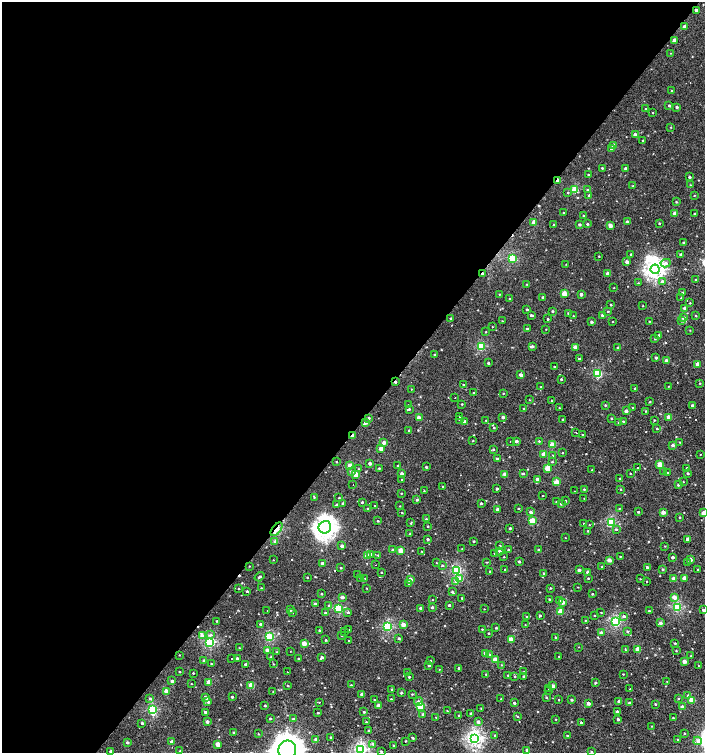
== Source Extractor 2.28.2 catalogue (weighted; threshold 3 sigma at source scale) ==
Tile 5 of 4 x 4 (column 1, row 2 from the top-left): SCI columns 206-1611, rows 3008-4508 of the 6059 x 6037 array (HDU 1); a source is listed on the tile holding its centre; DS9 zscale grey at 2 x 2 block average (1 PNG px = mean of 2 x 2 image px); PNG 707 x 755 px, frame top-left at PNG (2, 2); each listed source drawn as its Kron ellipse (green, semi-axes under 4 px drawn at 4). Shown black and unused: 56% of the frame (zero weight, under 2 of 3 exposures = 2% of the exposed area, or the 3 px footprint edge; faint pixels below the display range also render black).
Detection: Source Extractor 2.28.2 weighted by HDU 2 'WHT'; one run over the whole footprint, this tile lists its part. Background 0.00127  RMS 0.0039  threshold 0.0174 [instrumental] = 3 sigma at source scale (4.5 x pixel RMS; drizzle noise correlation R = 1.50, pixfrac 1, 0.0396/0.0396 arcsec/px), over >= 5 px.
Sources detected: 503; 1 inside a brighter object's white glare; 11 cosmic-ray / hot-pixel residue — neither listed nor drawn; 2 inside a brighter listed object's ellipse — not listed separately; the other 489 listed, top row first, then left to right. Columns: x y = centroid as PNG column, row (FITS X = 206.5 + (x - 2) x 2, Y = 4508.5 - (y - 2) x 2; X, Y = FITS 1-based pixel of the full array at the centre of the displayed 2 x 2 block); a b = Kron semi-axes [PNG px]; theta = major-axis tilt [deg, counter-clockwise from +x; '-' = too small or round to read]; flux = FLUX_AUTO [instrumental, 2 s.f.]
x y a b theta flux
696 10 2 2 - 2.6
685 27 2 2 - 6.4
674 40 2 2 - 7.3
671 53 2 2 - 0.38
671 90 2 2 - 0.59
669 105 2 2 - 0.96
677 107 3 2 - 1.5
645 109 2 2 - 0.42
653 112 2 2 - 0.45
671 127 2 2 - 0.37
635 135 2 2 - 5.5
643 140 2 2 - 0.82
613 145 3 3 - 4.4
612 149 2 2 - 5.9
602 168 2 2 - 0.85
625 168 2 2 - 1.2
589 175 2 2 - 1.4
689 177 2 2 - 1.4
558 181 2 2 - 8.6
690 185 2 2 - 0.38
633 186 2 2 - 0.59
575 190 3 3 - 29
587 190 2 2 - 1.1
568 193 2 2 - 0.84
589 195 2 2 - 1.6
694 195 2 2 - 0.44
676 202 3 2 - 0.56
563 213 2 2 - 0.44
675 213 2 2 - 5.7
694 214 2 2 - 1
584 216 2 2 - 1.2
627 222 2 2 - 3.1
534 223 3 2 - 13
659 223 2 2 - 0.71
554 224 2 2 - 1
579 224 2 2 - 1.7
587 224 2 2 - 1.3
610 226 2 2 - 6.5
683 242 2 2 - 0.65
631 254 2 2 - 0.77
681 254 2 2 - 1.7
599 256 2 2 - 0.48
512 259 3 3 - 42
627 262 2 2 - 4.6
666 263 5 4 - 2.5
566 264 2 2 - 0.29
655 269 5 4 - 240
483 274 2 2 - 3
608 274 2 2 - 5.4
695 279 2 2 - 0.52
662 281 4 3 - 1.5
638 283 3 2 - 0.53
527 284 2 2 - 0.4
614 288 2 2 - 0.36
682 292 2 2 - 1.1
564 293 3 2 - 15
499 294 2 2 - 0.41
581 294 2 2 - 2.8
543 297 2 2 - 1.9
681 298 2 2 - 0.43
509 299 3 2 - 0.56
690 303 2 2 - 0.51
611 305 2 2 - 0.96
643 306 2 2 - 0.44
685 308 3 2 - 3.2
527 310 2 2 - 1.4
552 311 2 2 - 0.85
608 311 3 2 - 0.69
568 313 2 2 - 0.74
532 315 3 2 - 1.5
603 315 2 2 - 3.2
573 316 2 2 - 0.5
696 316 2 2 - 0.49
684 318 3 3 - 4
451 319 2 2 - 1.6
548 319 2 2 - 0.72
502 321 3 2 - 0.38
613 321 2 2 - 0.4
649 321 2 2 - 0.46
682 321 3 3 - 1.3
592 322 2 2 - 2
492 327 2 2 - 0.31
527 329 2 2 - 2.5
546 329 2 2 - 0.34
690 330 2 2 - 0.35
486 332 2 2 - 0.45
659 335 2 2 - 1
655 339 3 2 - 0.56
481 346 3 3 - 45
532 346 3 2 - 2.5
575 347 2 2 - 5.9
618 348 2 2 - 2.8
435 355 2 2 - 1.7
656 358 2 2 - 2.1
579 359 2 2 - 1.1
666 361 2 2 - 5.3
488 363 2 2 - 1.6
698 364 3 2 - 8.4
555 367 2 2 - 1.1
598 374 3 3 - 47
521 375 2 2 - 3.8
561 379 2 2 - 0.89
395 382 2 2 - 1.9
700 383 2 2 - 0.52
463 385 2 2 - 0.58
668 386 2 2 - 0.34
541 387 2 2 - 0.76
635 388 2 2 - 0.77
411 389 2 2 - 0.42
473 393 2 2 - 0.52
503 393 2 2 - 0.55
455 397 2 2 - 0.83
529 400 2 2 - 0.4
551 401 2 2 - 0.5
650 402 2 2 - 0.65
462 404 2 2 - 0.55
409 405 2 2 - 0.53
605 405 3 2 - 0.68
692 406 2 2 - 3.1
559 408 2 2 - 1.2
632 408 2 2 - 0.41
409 409 3 3 - 1
524 409 2 2 - 0.96
626 411 2 2 - 4
646 411 2 2 - 0.56
460 416 2 2 - 0.58
503 417 2 2 - 3.2
669 417 3 2 - 9.7
368 418 3 2 - 1.4
419 418 3 2 - 10
611 418 2 2 - 0.75
563 419 2 2 - 0.69
459 420 3 2 - 0.42
486 420 2 2 - 0.64
654 420 2 2 - 0.61
623 421 3 2 - 0.76
464 422 2 2 - 2.9
365 423 3 2 - 3.3
619 423 2 2 - 0.7
494 427 3 2 - 0.86
657 428 2 2 - 0.73
409 431 2 2 - 1.5
576 432 2 2 - 0.47
583 435 2 2 - 1.6
352 436 2 2 - 7.6
473 440 2 2 - 0.42
510 441 2 2 - 0.72
516 441 3 2 - 2.4
539 441 3 2 - 0.66
384 442 2 2 - 4.3
680 442 2 2 - 0.47
552 445 3 2 - 14
673 445 2 2 - 3
381 448 3 2 - 8.8
493 449 3 2 - 1.2
562 453 2 2 - 0.52
544 454 3 2 - 10
700 454 2 2 - 0.3
553 455 2 2 - 0.52
497 459 3 2 - 2
336 462 2 2 - 0.59
552 462 3 2 - 0.63
370 463 2 2 - 4
660 464 3 2 - 15
398 465 2 2 - 0.96
350 466 3 2 - 15
426 467 2 2 - 0.95
379 468 2 2 - 6.4
547 468 3 3 - 15
637 468 2 2 - 1.9
687 468 2 2 - 0.78
359 469 3 2 - 0.52
592 470 2 2 - 0.38
351 471 3 3 - 0.95
664 472 2 2 - 0.76
630 473 2 2 - 0.42
668 473 2 2 - 0.78
688 473 2 2 - 1.4
356 474 3 2 - 11
402 474 2 2 - 3.9
505 474 2 2 - 6.4
523 474 3 2 - 1.4
620 478 2 2 - 0.52
537 479 3 2 - 4.7
402 480 2 2 - 0.49
556 482 3 2 - 12
683 482 2 2 - 0.41
353 485 2 2 - 0.6
678 485 2 2 - 1.1
443 486 2 2 - 0.44
497 489 2 2 - 1.7
584 489 3 2 - 0.62
621 489 2 2 - 0.6
424 491 2 2 - 0.44
574 491 2 2 - 1.1
401 493 2 2 - 0.57
543 495 3 2 - 0.35
314 497 3 2 - 0.51
339 498 2 2 - 0.51
584 498 2 2 - 0.32
417 500 3 2 - 1.6
556 501 2 2 - 0.32
565 501 2 2 - 0.64
362 502 2 2 - 0.72
481 503 2 2 - 1.3
343 504 2 2 - 2.4
561 504 2 2 - 0.92
336 505 2 2 - 1.6
375 506 2 2 - 2.8
400 506 2 2 - 0.41
518 508 2 2 - 0.52
619 508 2 2 - 0.39
368 509 2 2 - 0.45
497 509 2 2 - 3.8
531 512 3 2 - 2.3
638 512 2 2 - 1.2
663 512 2 2 - 6.1
402 513 2 2 - 0.46
703 513 2 2 - 5.3
680 517 2 2 - 0.65
426 519 3 2 - 0.63
378 521 2 2 - 0.58
532 521 3 3 - 27
611 522 3 3 - 53
411 523 2 2 - 3.5
584 524 2 2 - 0.64
589 525 2 2 - 0.33
428 526 2 2 - 0.71
325 527 6 6 - 430
510 528 3 2 - 0.94
277 529 8 3 52 6.4
616 529 3 3 - 0.9
588 531 2 2 - 0.51
410 534 2 2 - 0.84
565 538 2 2 - 0.35
428 539 3 2 - 1.3
688 539 2 2 - 6.4
474 541 2 2 - 0.76
275 542 3 3 - 2.5
342 546 2 2 - 3.9
499 546 3 2 - 0.63
665 546 3 2 - 0.41
462 549 2 2 - 0.38
393 550 3 2 - 1.9
508 550 2 2 - 0.93
539 550 2 2 - 1.9
401 551 3 2 - 16
421 551 3 2 - 0.39
500 551 2 2 - 2.3
495 553 2 2 - 0.71
371 554 3 3 - 0.93
378 555 2 2 - 0.65
367 556 3 2 - 15
620 556 3 2 - 0.52
504 557 2 2 - 0.47
673 557 2 2 - 2.5
273 560 2 2 - 0.34
609 560 3 2 - 7.4
690 560 3 2 - 4.3
519 561 2 2 - 1.3
487 562 2 2 - 0.41
687 562 2 2 - 0.89
322 563 2 2 - 2.3
436 563 2 2 - 0.36
376 565 2 2 - 0.32
442 565 3 2 - 0.93
249 566 2 2 - 0.38
602 567 2 2 - 0.61
647 567 3 2 - 1.5
341 568 2 2 - 0.8
663 569 2 2 - 1.3
505 570 2 2 - 0.93
579 570 2 2 - 3.2
698 570 3 2 - 0.38
457 571 3 3 - 64
490 571 2 2 - 0.92
382 572 2 2 - 0.57
588 572 2 2 - 3.1
544 573 2 2 - 0.65
357 574 2 2 - 0.31
259 577 5 2 - 1.2
307 577 2 2 - 0.57
361 578 3 2 - 0.67
365 578 2 2 - 0.35
588 578 2 2 - 0.62
674 578 2 2 - 5.2
684 578 2 2 - 7.6
460 579 3 2 - 13
640 579 2 2 - 0.35
410 580 3 2 - 5.3
456 581 3 3 - 2.4
647 581 2 2 - 0.42
409 583 3 3 - 1.5
578 587 2 2 - 0.32
261 588 2 2 - 0.35
367 588 2 2 - 0.43
550 588 2 2 - 0.66
239 589 3 2 - 0.52
247 591 3 2 - 0.94
452 592 3 2 - 0.89
321 594 2 2 - 0.72
592 594 2 2 - 0.98
342 597 3 2 - 2.8
674 597 3 3 - 5.1
462 598 2 2 - 0.55
549 599 2 2 - 0.94
432 600 3 2 - 0.38
560 601 3 3 - 1.3
563 602 3 2 - 5.1
315 604 2 2 - 3
449 605 2 2 - 1.1
329 606 3 2 - 1.2
432 607 2 2 - 1.4
677 607 3 3 - 61
339 608 3 3 - 43
421 608 2 2 - 3
484 609 2 2 - 0.34
267 610 2 2 - 1.2
290 610 2 2 - 2.8
703 610 2 2 - 1.6
649 611 2 2 - 0.96
292 612 2 2 - 0.53
348 612 3 2 - 0.87
560 612 3 3 - 17
601 612 2 2 - 0.42
325 613 2 2 - 1
540 615 2 2 - 0.77
594 615 2 2 - 0.54
527 616 2 2 - 0.59
624 616 3 3 - 2.3
585 620 2 2 - 0.43
217 621 2 2 - 0.63
615 622 3 3 - 76
661 623 3 3 - 2.4
260 624 2 2 - 1.5
403 625 3 2 - 5.6
525 625 2 2 - 0.35
388 626 3 3 - 60
496 628 3 3 - 0.72
482 629 2 2 - 0.53
319 630 2 2 - 0.8
349 630 2 2 - 1.2
627 631 3 3 - 1
344 632 2 2 - 0.44
488 633 2 2 - 0.69
601 633 2 2 - 4.7
211 635 4 3 - 1.2
341 635 2 2 - 0.42
202 636 4 3 - 3.4
269 637 3 3 - 53
399 638 3 2 - 0.92
556 638 3 2 - 0.79
326 640 2 2 - 0.74
349 640 2 2 - 12
511 640 3 2 - 14
210 642 3 3 - 79
304 643 3 2 - 10
675 643 2 2 - 0.85
579 647 2 2 - 0.26
239 648 3 2 - 0.45
625 649 2 2 - 0.95
267 650 3 2 - 4.6
638 650 3 3 - 17
290 651 2 2 - 0.25
676 651 3 2 - 0.51
277 652 2 2 - 0.48
485 653 2 2 - 6.4
490 654 3 2 - 0.78
179 655 2 2 - 0.32
559 656 2 2 - 0.51
691 656 2 2 - 0.38
271 657 2 2 - 0.47
322 657 3 2 - 2.4
231 658 2 2 - 0.37
237 658 2 2 - 1.3
298 659 2 2 - 0.77
204 660 2 2 - 1.6
430 660 2 2 - 0.35
495 660 3 2 - 10
684 661 2 2 - 6.8
211 664 2 2 - 0.44
246 664 3 2 - 1.6
273 664 3 2 - 0.47
429 665 2 2 - 1.4
501 665 2 2 - 0.49
698 666 2 2 - 0.35
459 668 2 2 - 1.1
439 669 2 2 - 0.31
180 672 2 2 - 0.56
287 672 2 2 - 1.4
524 672 3 2 - 1
193 673 2 2 - 0.56
407 673 2 2 - 0.51
486 674 2 2 - 0.44
623 674 2 2 - 0.5
508 675 2 2 - 0.53
524 676 3 3 - 1.3
409 677 2 2 - 0.93
515 677 3 2 - 0.51
172 681 2 2 - 2
667 681 2 2 - 0.48
209 682 3 2 - 13
595 682 3 2 - 1.3
191 684 2 2 - 0.35
251 685 3 3 - 14
351 685 2 2 - 0.55
288 686 2 2 - 0.73
552 686 2 2 - 5.2
549 688 2 2 - 2.3
392 689 2 2 - 0.49
630 689 2 2 - 0.42
166 691 3 3 - 8.5
273 691 2 2 - 0.37
549 691 2 2 - 0.54
401 693 2 2 - 1.3
362 694 2 2 - 3.5
412 694 3 2 - 0.56
688 695 2 2 - 0.6
205 697 3 2 - 2.8
232 697 2 2 - 1.3
546 697 3 2 - 0.87
150 698 3 2 - 0.83
679 698 3 2 - 0.42
391 699 2 2 - 0.48
501 699 2 2 - 0.51
374 700 2 2 - 0.7
558 700 2 2 - 0.43
572 700 2 2 - 1.5
692 700 3 2 - 19
619 701 3 2 - 1.8
208 702 3 3 - 1.1
319 702 2 2 - 1
419 702 4 3 - 2.8
514 703 2 2 - 1.8
588 703 3 2 - 4.8
629 703 2 2 - 1.2
655 704 2 2 - 0.94
265 705 2 2 - 0.65
378 705 3 2 - 3.1
421 706 3 3 - 32
682 707 2 2 - 4.1
481 708 2 2 - 0.43
152 710 3 3 - 66
447 711 2 2 - 1.4
617 711 3 2 - 1.1
205 712 2 2 - 1.7
364 712 2 2 - 1.1
318 713 2 2 - 0.87
471 713 2 2 - 0.72
423 714 3 2 - 1.2
458 715 2 2 - 0.53
517 716 3 2 - 0.68
436 717 2 2 - 1.4
673 718 2 2 - 0.67
270 719 2 2 - 1.1
293 719 3 2 - 1.1
556 719 2 2 - 0.39
618 719 2 2 - 2
207 722 2 2 - 2.9
366 722 2 2 - 0.68
478 722 3 3 - 2.5
581 722 2 2 - 0.99
142 723 2 2 - 1.4
652 726 3 2 - 0.37
369 731 2 2 - 1.1
234 732 2 2 - 0.62
684 733 2 2 - 0.66
258 734 2 2 - 0.42
495 735 2 2 - 0.44
567 736 2 2 - 0.57
330 737 3 3 - 0.64
412 738 2 2 - 1.3
474 738 4 4 - 190
316 739 3 3 - 1.4
678 739 2 2 - 0.94
405 741 3 2 - 0.42
698 741 4 4 - 3.8
172 742 3 2 - 6.1
127 743 3 2 - 1.7
218 744 3 2 - 11
373 744 4 3 - 1.1
394 745 2 2 - 0.57
287 750 9 9 - 1900
361 750 3 3 - 130
527 750 2 2 - 1.5
111 751 3 2 - 3
180 751 2 2 - 0.57
381 751 2 2 - 0.95
591 752 2 2 - 1
Overlapping masked pixels (flux is a lower limit): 6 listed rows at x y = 696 10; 558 181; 483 274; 395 382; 352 436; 277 529
Isophote crosses this tile's border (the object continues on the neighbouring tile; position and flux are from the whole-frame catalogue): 5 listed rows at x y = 703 513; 287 750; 361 750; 111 751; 591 752
Diffuse or blended objects may show on this block-average render without a row.